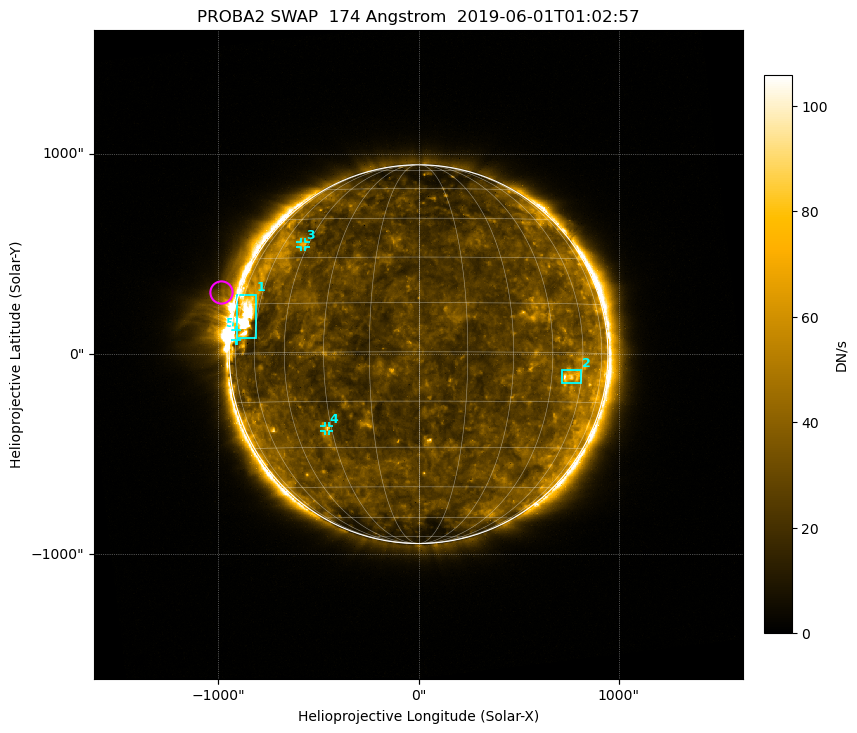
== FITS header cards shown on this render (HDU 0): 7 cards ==
TELESCOP= 'PROBA2  '           / satellite name
INSTRUME= 'SWAP    '           / instrument name
WAVELNTH=                  174 / [Angstrom] bandpass peak response
DATE-OBS= '2019-06-01T01:02:57.134' / UTC time of observation
CTYPE1  = 'HPLN-TAN'           / WCS axis X
CTYPE2  = 'HPLT-TAN'           / WCS axis Y
BUNIT   = 'DN/s    '           / unit of physical value

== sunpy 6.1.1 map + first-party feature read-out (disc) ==
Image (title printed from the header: PROBA2 SWAP  174 Angstrom  2019-06-01T01:02:57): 1024 x 1024 px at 3.16 arcsec/px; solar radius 946 arcsec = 299 px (full disc in frame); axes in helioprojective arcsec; data unit DN/s (BUNIT, on the colour bar)
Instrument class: DISC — disc imager (sunpy class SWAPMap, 174 A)
Bright regions (active regions / flare kernels): reference = the median radial profile (limb darkening/brightening removed); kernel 9 px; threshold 5 sigma = 31.1 DN/s over a disc level ~26.7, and >= 1.15x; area >= 9 px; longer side >= 7 px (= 22 arcsec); searched inside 0.97 R_sun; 5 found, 5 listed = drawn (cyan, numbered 1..; 3 of them under ~43 arcsec drawn as corner ticks so the feature stays visible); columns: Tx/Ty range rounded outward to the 10 arcsec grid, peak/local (2 s.f.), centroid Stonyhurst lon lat
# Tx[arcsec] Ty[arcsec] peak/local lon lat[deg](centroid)
1 -910..-810 80..300 5.5 -68 +12
2 710..810 -150..-80 2.9 +54 -7
3 -590..-560 530..560 2.3 -48 +35
4 -470..-450 -390..-360 2.3 -32 -24
5 -920..-900 70..120 2.2 -75 +5
Off-limb structures (1.02-1.3 R_sun): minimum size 162 px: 3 found; the strongest spans PA ~40..100 deg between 1.02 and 1.3 R_sun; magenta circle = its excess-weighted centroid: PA ~75 deg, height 1.09 R_sun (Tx ~-990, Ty ~310 arcsec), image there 2.7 x the reference